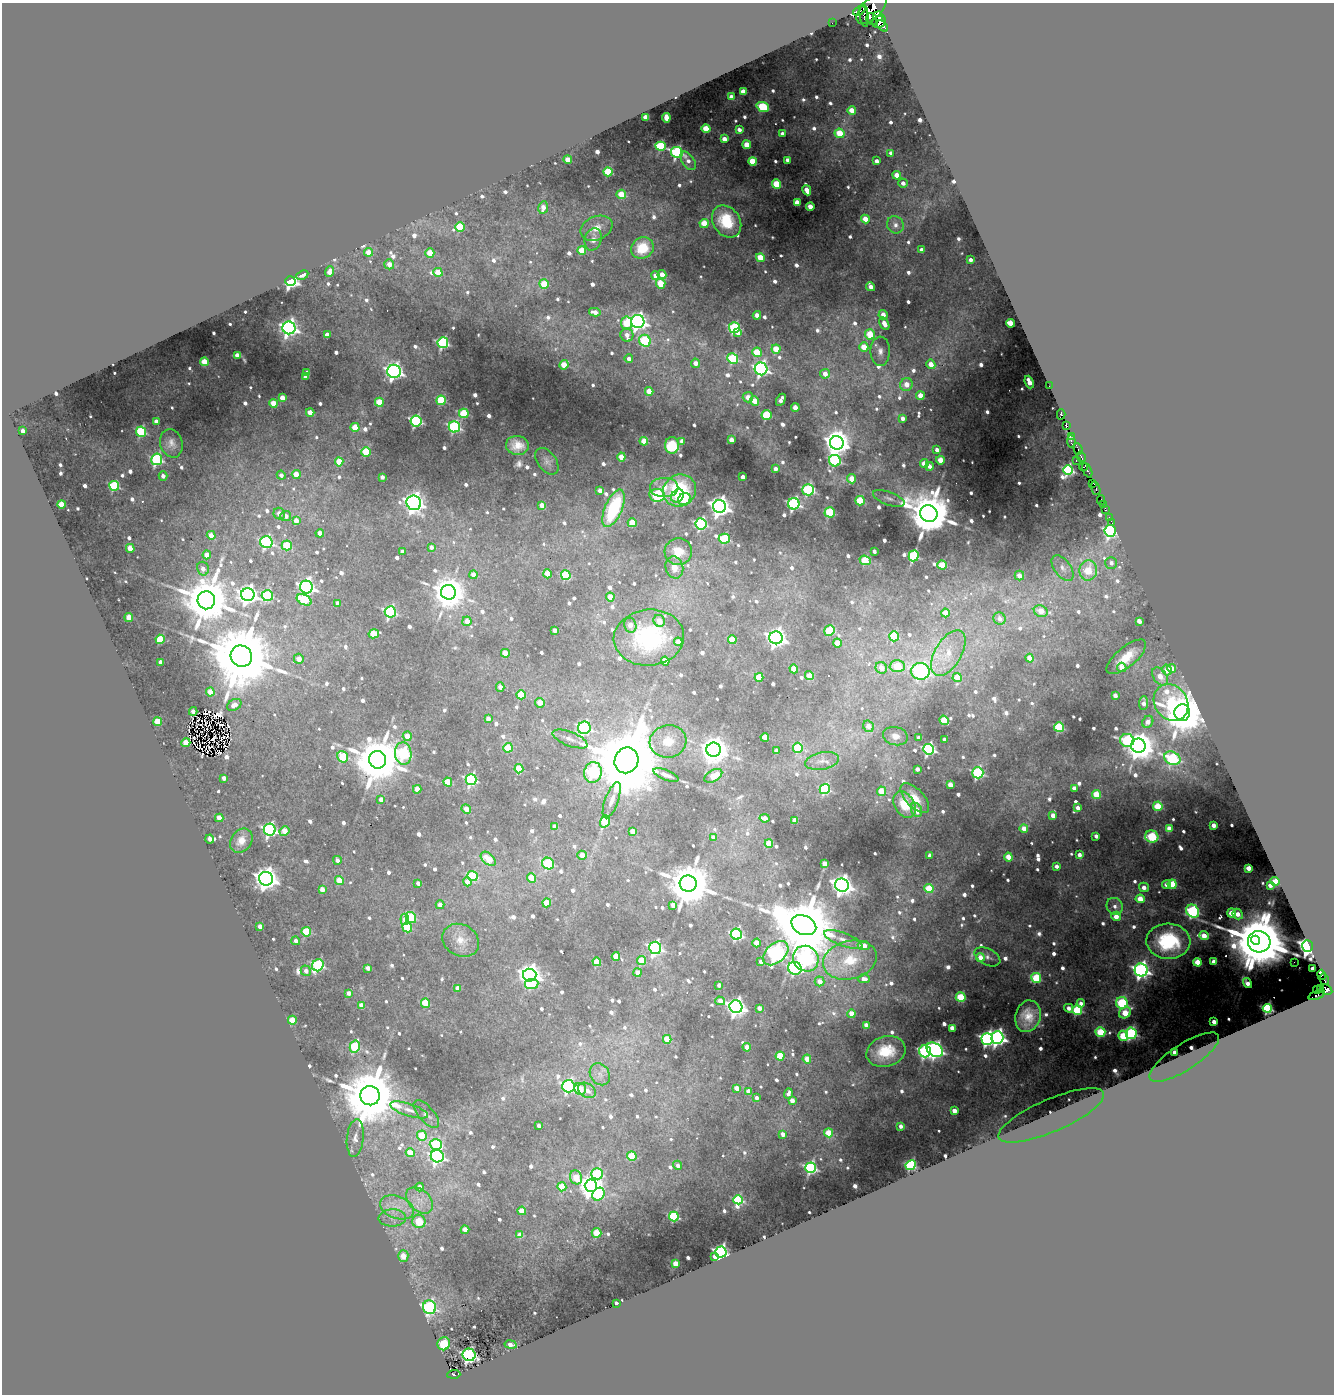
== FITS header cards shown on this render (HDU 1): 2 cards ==
NAXIS1  =                 1332
NAXIS2  =                 1392

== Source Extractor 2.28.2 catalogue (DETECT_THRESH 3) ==
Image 1332 x 1392 px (HDU 1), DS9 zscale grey, 1 PNG px = 1 image px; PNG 1336 x 1396 px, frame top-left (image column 1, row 1392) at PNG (2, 3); each listed source drawn as its Kron ellipse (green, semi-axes under 4 px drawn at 4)
Background 0.867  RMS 0.018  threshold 0.0546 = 3 sigma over >= 5 px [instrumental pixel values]
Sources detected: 1042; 5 with non-positive FLUX_AUTO (blend fragments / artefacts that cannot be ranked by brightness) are neither listed nor drawn; of the other 1037, the 500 brightest by FLUX_AUTO listed and drawn (537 fainter detections omitted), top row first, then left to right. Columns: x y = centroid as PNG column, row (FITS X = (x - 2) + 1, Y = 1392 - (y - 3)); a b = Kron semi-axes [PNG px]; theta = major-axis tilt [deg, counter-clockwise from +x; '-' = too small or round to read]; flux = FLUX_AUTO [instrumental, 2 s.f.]
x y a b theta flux
871 9 19 10 46 6900
859 11 6 4 28 1700
864 15 12 2 -83 1600
878 16 5 4 - 2400
872 19 6 5 - 1500
879 22 7 6 - 6000
832 23 2 2 - 10
882 26 7 4 -44 2900
743 92 4 4 - 21
731 97 4 4 - 9.3
763 107 6 5 - 94
852 110 4 4 - 18
646 117 4 4 - 20
666 118 5 4 - 20
706 129 4 4 - 43
739 130 4 4 - 8.7
840 133 5 4 - 39
782 134 4 4 - 9.4
724 139 4 4 - 13
747 145 4 4 - 30
661 146 5 4 - 100
677 152 6 5 - 220
891 153 4 3 - 7
568 160 4 4 - 21
787 160 4 4 - 7.9
688 161 10 6 -56 8.4
752 161 4 4 - 49
877 161 4 4 - 7.4
608 172 4 4 - 69
897 175 4 4 - 19
903 183 5 4 - 7.9
776 184 5 4 - 61
807 190 5 4 - 15
621 194 5 4 - 31
797 202 4 4 - 22
810 206 4 4 - 17
543 207 6 5 - 12
865 219 4 4 - 24
727 221 17 13 -55 62
704 223 4 4 - 38
895 225 9 8 - 9.4
460 227 5 4 - 68
596 228 16 11 24 17
593 239 11 8 74 10
642 248 12 10 33 34
582 250 4 4 - 37
921 250 4 4 - 11
368 252 4 4 - 20
430 253 4 4 - 30
760 258 4 4 - 34
970 260 4 3 - 7.3
389 264 5 5 - 11
329 272 5 4 - 10
438 272 4 4 - 26
302 275 6 3 26 8.5
662 275 4 4 - 21
655 276 4 4 - 11
290 281 5 5 - 430
544 284 5 4 - 40
661 284 5 4 - 34
871 287 4 4 - 11
595 312 6 4 -12 10
757 315 4 4 - 15
883 315 5 4 - 12
638 321 6 6 - 620
626 323 6 5 - 40
1010 323 4 4 - 29
884 324 6 4 -60 14
289 328 6 6 - 560
734 328 5 5 - 150
738 333 4 3 - 7.2
870 334 5 5 - 40
327 335 4 4 - 15
627 335 6 6 - 9.5
645 341 6 5 - 110
443 343 5 5 - 180
864 347 5 4 - 29
776 349 4 4 - 28
880 351 14 9 88 11
757 352 4 4 - 50
237 355 4 4 - 16
629 359 4 4 - 8.4
733 359 5 5 - 95
204 362 4 4 - 34
695 363 4 4 - 12
931 364 5 4 - 19
564 365 5 4 - 31
761 369 6 6 - 380
394 371 7 6 - 530
307 373 4 4 - 12
825 374 5 4 - 13
306 377 4 3 - 9.3
1029 382 6 3 -68 12
906 384 6 6 - 17
1049 386 2 2 - 7.8
649 391 4 4 - 26
920 396 4 4 - 20
748 397 5 5 - 11
282 398 4 4 - 20
441 400 5 4 - 71
781 400 7 4 60 10
755 401 5 4 - 26
379 402 4 4 - 45
273 403 4 4 - 27
795 408 4 4 - 21
310 412 4 4 - 20
464 413 5 4 - 66
1061 414 5 3 - 740
766 415 5 5 - 83
903 418 4 4 - 9.6
156 421 4 4 - 8.8
416 421 5 5 - 220
1066 426 3 3 - 510
355 427 4 4 - 33
454 427 5 5 - 190
23 431 4 3 - 8.8
141 432 5 5 - 100
1072 436 3 3 - 24
731 440 4 4 - 16
644 441 4 4 - 26
682 441 4 4 - 8.7
1071 441 6 3 -85 440
171 443 14 11 -73 11
837 443 7 7 - 1700
517 445 11 9 -6 18
672 445 8 7 - 69
1078 449 6 3 -71 230
937 450 4 3 - 7.7
366 452 5 4 - 57
621 457 4 4 - 22
1081 457 5 3 - 130
157 459 6 5 - 170
940 460 4 4 - 26
1076 460 3 2 - 290
547 461 15 9 -53 7.5
835 461 6 5 - 180
339 462 4 4 - 34
924 463 4 4 - 23
929 466 4 4 - 8.7
1083 467 4 3 - 240
775 469 4 3 - 7.3
1068 470 5 5 - 190
1087 470 8 3 -64 180
296 474 4 4 - 23
281 475 4 4 - 7
163 476 4 4 - 6.9
382 477 4 4 - 6.8
743 477 4 4 - 11
852 479 5 4 - 19
1093 483 3 2 - 520
114 486 5 5 - 100
664 487 14 9 0 27
1096 489 7 3 -75 70
679 490 17 15 33 96
808 490 6 5 - 170
600 491 4 4 - 13
657 495 8 6 -9 120
677 496 7 6 - 18
889 498 17 6 -20 7.4
684 499 7 5 39 59
1101 500 4 2 - 77
860 501 5 4 - 57
414 503 7 7 - 800
61 504 4 4 - 31
794 504 5 5 - 280
1103 504 3 3 - 33
542 505 4 4 - 15
719 507 6 6 - 970
614 508 20 8 67 110
1105 510 3 3 - 410
830 512 5 5 - 75
279 514 6 5 - 9.6
929 514 9 8 - 8700
286 516 5 5 - 7.5
1109 517 2 2 - 17
296 521 4 4 - 15
632 523 4 4 - 30
1112 523 4 2 - 9.8
701 524 5 5 - 200
1110 531 6 5 - 310
320 533 4 4 - 15
211 535 4 4 - 18
724 539 5 5 - 93
266 542 6 6 - 230
287 545 5 5 - 50
431 547 4 3 - 7.4
130 548 4 4 - 21
874 551 4 3 - 6.9
402 552 4 4 - 7.7
678 552 14 13 - 26
207 555 4 4 - 17
914 556 5 5 - 140
865 560 5 4 - 54
1111 563 6 5 - 7.3
942 565 4 4 - 39
674 567 11 9 -75 14
1063 568 15 8 -54 10
203 569 7 6 - 8.4
1088 570 10 9 - 44
547 574 4 4 - 27
474 575 4 4 - 15
566 575 5 4 - 74
1019 576 5 4 - 11
306 587 6 6 - 480
448 592 7 7 - 3200
248 595 6 6 - 780
267 596 6 5 - 110
610 597 4 4 - 18
206 600 9 8 - 8300
304 600 8 5 -26 70
337 603 4 4 - 7.2
1041 611 7 6 - 19
390 612 5 5 - 200
945 613 4 4 - 20
129 618 4 4 - 29
1000 619 6 6 - 8.6
467 621 5 4 - 18
659 621 6 5 - 13
1139 621 4 3 - 11
630 625 7 6 - 12
554 630 4 4 - 8.8
829 631 5 5 - 61
374 634 5 4 - 45
894 636 5 5 - 73
649 638 35 28 5 160
776 638 6 6 - 740
160 639 4 4 - 50
732 639 4 4 - 35
678 642 4 4 - 20
837 643 4 4 - 26
505 653 4 4 - 26
948 653 25 13 59 37
241 656 11 10 - 18000
1126 657 24 10 39 29
1030 658 4 4 - 21
299 659 5 5 - 12
665 661 4 4 - 19
160 662 4 3 - 8.2
897 666 7 6 - 42
1122 667 5 4 - 16
881 668 6 5 - 17
794 669 4 4 - 24
1172 669 4 4 - 20
1167 670 5 4 - 20
920 671 9 8 - 320
809 675 4 4 - 26
1160 676 10 6 -55 18
759 677 4 4 - 43
957 678 4 4 - 33
500 687 4 4 - 7.2
210 692 4 4 - 25
521 695 4 4 - 45
1115 695 4 4 - 8.8
540 703 5 5 - 17
1144 703 7 4 85 9.4
1171 703 19 16 -55 110
234 705 7 5 30 11
193 711 4 4 - 6.9
1182 713 8 8 - 6000
488 719 4 4 - 11
944 720 5 4 - 40
158 722 4 4 - 40
1148 722 6 5 - 11
868 726 6 5 - 13
1059 727 5 5 - 110
584 728 6 6 - 230
407 736 5 4 - 20
895 736 12 9 -13 12
765 737 4 4 - 33
919 738 4 4 - 8.8
570 739 18 7 -22 9.7
944 739 4 3 - 8.2
1127 740 7 6 - 150
668 741 18 16 8 30
186 743 4 4 - 35
1138 746 7 7 - 2500
508 748 5 4 - 30
798 748 5 5 - 82
929 749 5 5 - 290
714 750 7 7 - 1900
776 751 4 3 - 7.3
403 753 11 8 -86 160
343 757 6 5 - 61
1172 758 8 6 -24 160
377 760 9 8 - 8500
626 760 13 12 - 20000
822 761 17 8 11 11
519 769 4 4 - 59
917 769 4 4 - 7.4
593 772 10 8 82 130
978 773 6 5 - 170
666 775 13 5 -21 7.3
713 776 10 5 30 23
224 778 4 3 - 8.4
471 780 5 5 - 200
448 782 4 4 - 42
950 785 4 4 - 19
1074 788 4 4 - 7.5
417 789 4 4 - 21
825 789 5 5 - 140
881 791 5 4 - 33
1097 794 4 4 - 45
915 798 19 9 -47 23
381 800 4 4 - 12
612 800 19 6 70 11
904 805 14 9 -59 36
1158 806 4 4 - 57
1078 808 4 4 - 8
466 809 5 4 - 15
916 810 7 5 -67 14
1053 815 4 4 - 13
219 818 4 4 - 23
765 818 5 4 - 14
795 820 4 4 - 12
605 821 6 4 72 68
1214 825 4 3 - 13
555 827 4 4 - 12
1024 829 4 4 - 18
1169 829 4 4 - 15
270 830 6 6 - 290
284 831 5 4 - 22
632 831 4 4 - 17
1096 836 4 3 - 7.8
713 837 4 4 - 9.3
1152 837 6 6 - 55
210 839 4 4 - 7.9
241 841 13 10 53 18
769 843 4 4 - 33
582 855 4 4 - 18
930 855 4 4 - 7.4
1079 855 4 4 - 9.2
1008 857 4 4 - 24
488 859 9 5 -42 28
337 860 4 3 - 6.8
824 863 4 4 - 14
548 864 6 5 - 88
1056 866 4 4 - 7.1
1249 868 4 3 - 17
472 876 5 5 - 93
532 878 5 4 - 35
266 879 7 7 - 1300
339 880 4 4 - 34
1275 881 4 4 - 43
467 882 4 4 - 16
418 883 4 4 - 8.3
688 884 8 8 - 6500
1172 884 4 4 - 58
842 885 7 6 - 1000
1167 885 4 4 - 12
1270 885 4 4 - 11
1144 887 5 5 - 10
322 889 4 4 - 15
929 889 4 4 - 44
1140 899 4 4 - 25
547 903 4 4 - 35
440 905 4 4 - 11
673 905 4 4 - 12
1115 906 9 8 - 8.4
1193 911 7 6 - 220
1231 913 4 4 - 29
1238 914 5 5 - 15
1116 916 4 4 - 18
411 917 6 5 - 74
405 919 6 4 -83 17
804 925 13 9 -25 13000
260 927 4 4 - 13
407 927 5 5 - 76
306 932 5 4 - 65
736 934 5 5 - 200
1204 936 4 4 - 21
461 940 19 15 -29 23
843 940 20 6 -20 10
1255 940 4 4 - 8000
296 941 4 4 - 10
1168 941 22 17 -3 91
1259 942 11 10 - 14000
757 943 4 4 - 25
864 946 6 4 -7 17
1308 946 6 5 - 650
655 948 6 6 - 280
776 953 15 9 41 350
616 956 4 4 - 37
980 957 4 4 - 18
987 957 14 8 -26 7.6
806 959 13 12 - 270
850 960 27 19 14 54
642 961 4 4 - 38
597 962 4 4 - 42
761 962 4 3 - 7.1
1198 962 4 4 - 41
1214 962 4 4 - 13
1294 962 2 2 - 18
318 965 6 5 - 170
368 968 4 4 - 11
795 968 7 6 - 230
1313 968 3 3 - 19
1141 970 6 6 - 580
306 971 5 5 - 8.3
637 973 4 4 - 15
530 975 7 6 - 1200
1321 975 5 3 - 200
1036 978 5 5 - 85
864 979 6 4 0 8.2
1324 979 6 3 -75 150
820 981 5 5 - 14
1248 983 5 3 - 10
532 984 7 5 8 55
719 985 3 3 - 9
458 988 4 4 - 16
1320 988 3 3 - 240
1317 990 4 3 - 250
1326 990 6 4 -31 590
349 993 4 4 - 9.3
1317 995 8 3 22 55
961 997 5 5 - 63
720 1001 5 4 - 14
425 1003 4 4 - 53
1081 1003 4 4 - 7
1122 1003 6 6 - 120
362 1005 4 4 - 18
736 1007 6 6 - 790
759 1008 4 4 - 9.3
1069 1008 4 4 - 9.4
1267 1008 4 4 - 190
1077 1010 5 5 - 100
1125 1013 6 5 - 38
852 1014 4 4 - 23
1028 1016 16 12 71 29
292 1020 4 4 - 39
1214 1022 4 3 - 13
866 1025 4 4 - 17
952 1028 4 4 - 14
1100 1032 5 4 - 65
1131 1033 5 5 - 190
1123 1036 5 5 - 72
997 1038 6 6 - 540
667 1039 4 4 - 26
987 1039 6 5 - 390
355 1046 6 5 - 86
747 1047 4 4 - 15
935 1050 9 6 -33 540
925 1051 6 5 - 250
886 1052 20 15 16 48
1174 1052 4 4 - 9.9
780 1056 4 4 - 48
1184 1057 41 13 33 33
807 1059 4 4 - 17
600 1074 12 9 -55 9.8
568 1086 6 6 - 260
737 1088 4 4 - 18
580 1089 6 5 - 22
587 1090 9 7 -31 11
748 1091 4 4 - 14
788 1093 5 3 - 7.3
370 1096 10 9 - 13000
756 1098 4 3 - 8.2
792 1100 4 4 - 11
409 1110 20 6 -18 9.3
954 1111 4 4 - 15
426 1114 17 7 -49 9.1
1051 1115 57 16 23 47
539 1125 4 3 - 7
901 1126 4 3 - 7
829 1133 4 4 - 44
783 1134 4 4 - 8.7
422 1136 5 5 - 38
355 1138 19 8 84 12
436 1144 6 5 - 96
410 1153 5 4 - 25
437 1156 6 6 - 330
632 1156 5 4 - 46
678 1165 5 4 - 7.4
911 1165 5 4 - 140
811 1168 5 5 - 230
597 1174 6 5 - 100
576 1177 7 6 - 36
591 1186 6 6 - 1600
420 1187 4 4 - 9.4
562 1187 4 4 - 39
598 1194 7 5 53 63
419 1200 15 10 -42 16
738 1200 5 4 - 110
397 1207 17 11 -20 22
522 1211 4 4 - 31
674 1217 5 4 - 120
392 1218 13 8 2 11
419 1221 7 6 - 39
465 1230 4 4 - 21
597 1233 5 5 - 32
520 1235 4 4 - 19
721 1252 5 5 - 380
403 1256 6 5 - 21
715 1257 4 3 - 7.2
676 1264 4 4 - 27
616 1303 4 3 - 8.1
429 1307 7 6 - 260
444 1344 6 6 - 41
511 1345 6 4 -10 10
469 1355 6 6 - 260
454 1374 6 3 3 42
At the frame edge (FLAGS 8, measured only in part): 1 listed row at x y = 871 9
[537 fainter detections neither listed nor drawn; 5 non-positive-flux detections neither listed nor drawn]